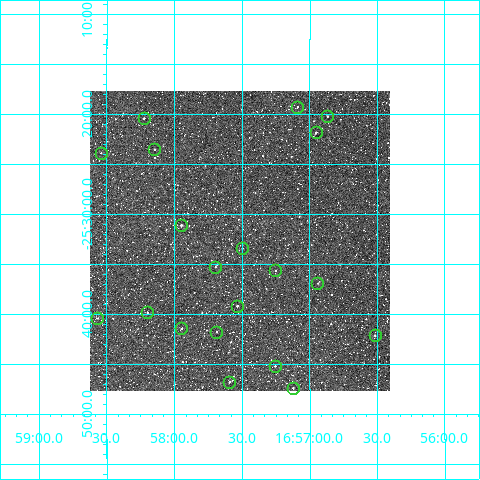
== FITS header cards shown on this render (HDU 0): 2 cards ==
NAXIS1  =                  300
NAXIS2  =                  300

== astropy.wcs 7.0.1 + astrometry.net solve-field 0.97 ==
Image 300 x 300 px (HDU 0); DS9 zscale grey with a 90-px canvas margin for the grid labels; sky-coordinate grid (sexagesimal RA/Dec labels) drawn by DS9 from the SOLVED WCS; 20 Tycho-2 reference stars matched to detected sources circled (green)
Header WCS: RA---TAN/DEC--TAN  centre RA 16:57:31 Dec -25:33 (254.38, -25.54 deg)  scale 6 arcsec/px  FOV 30.0' x 30.0'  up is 0 deg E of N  parity normal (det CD < 0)
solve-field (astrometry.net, Tycho-2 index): VERIFIED the header's WCS against the Tycho-2 star catalogue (verified at 2 index scales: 11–20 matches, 0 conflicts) and refined it, rather than solving blind
Solved WCS: RA---TAN-SIP/DEC--TAN-SIP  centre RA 16:57:31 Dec -25:33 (254.38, -25.54 deg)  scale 6 arcsec/px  FOV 30.0' x 30.0'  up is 0 deg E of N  parity normal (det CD < 0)
The solver's refit moves the header's centre by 1.3 arcsec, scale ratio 1.001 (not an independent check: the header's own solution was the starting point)
Tycho-2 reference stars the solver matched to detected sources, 20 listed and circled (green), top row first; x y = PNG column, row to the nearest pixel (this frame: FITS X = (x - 92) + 1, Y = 300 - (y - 91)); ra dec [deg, ICRS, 3 dp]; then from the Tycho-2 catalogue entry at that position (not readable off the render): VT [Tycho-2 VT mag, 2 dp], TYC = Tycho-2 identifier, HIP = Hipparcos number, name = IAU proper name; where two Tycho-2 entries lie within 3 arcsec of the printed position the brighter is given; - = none
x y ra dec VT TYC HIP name
299 107 254.272 -25.321 11.36 6814-313-1 - -
329 116 254.217 -25.338 11.61 6814-1414-1 - -
146 118 254.556 -25.341 10.62 6814-864-1 - -
318 132 254.238 -25.364 11.39 6814-425-1 - -
156 149 254.536 -25.393 11.05 6814-321-1 - -
103 153 254.635 -25.399 11.29 6814-1396-1 - -
183 225 254.487 -25.519 9.79 6814-1100-1 - -
244 248 254.374 -25.558 11.60 6814-895-1 - -
217 267 254.424 -25.589 11.30 6814-401-1 - -
277 270 254.313 -25.595 10.89 6814-1203-1 - -
319 283 254.235 -25.615 11.50 6814-1047-1 - -
239 306 254.384 -25.654 10.10 6814-235-1 - -
149 312 254.550 -25.664 11.14 6814-397-1 - -
99 318 254.642 -25.674 11.17 6814-679-1 - -
183 328 254.486 -25.691 10.34 6814-588-1 - -
218 332 254.422 -25.697 10.99 6814-833-1 - -
377 335 254.129 -25.702 10.98 6814-166-1 - -
277 366 254.314 -25.754 10.47 6814-1556-1 - -
231 382 254.398 -25.780 11.55 6814-1094-1 - -
295 388 254.281 -25.790 10.76 6814-594-1 - -